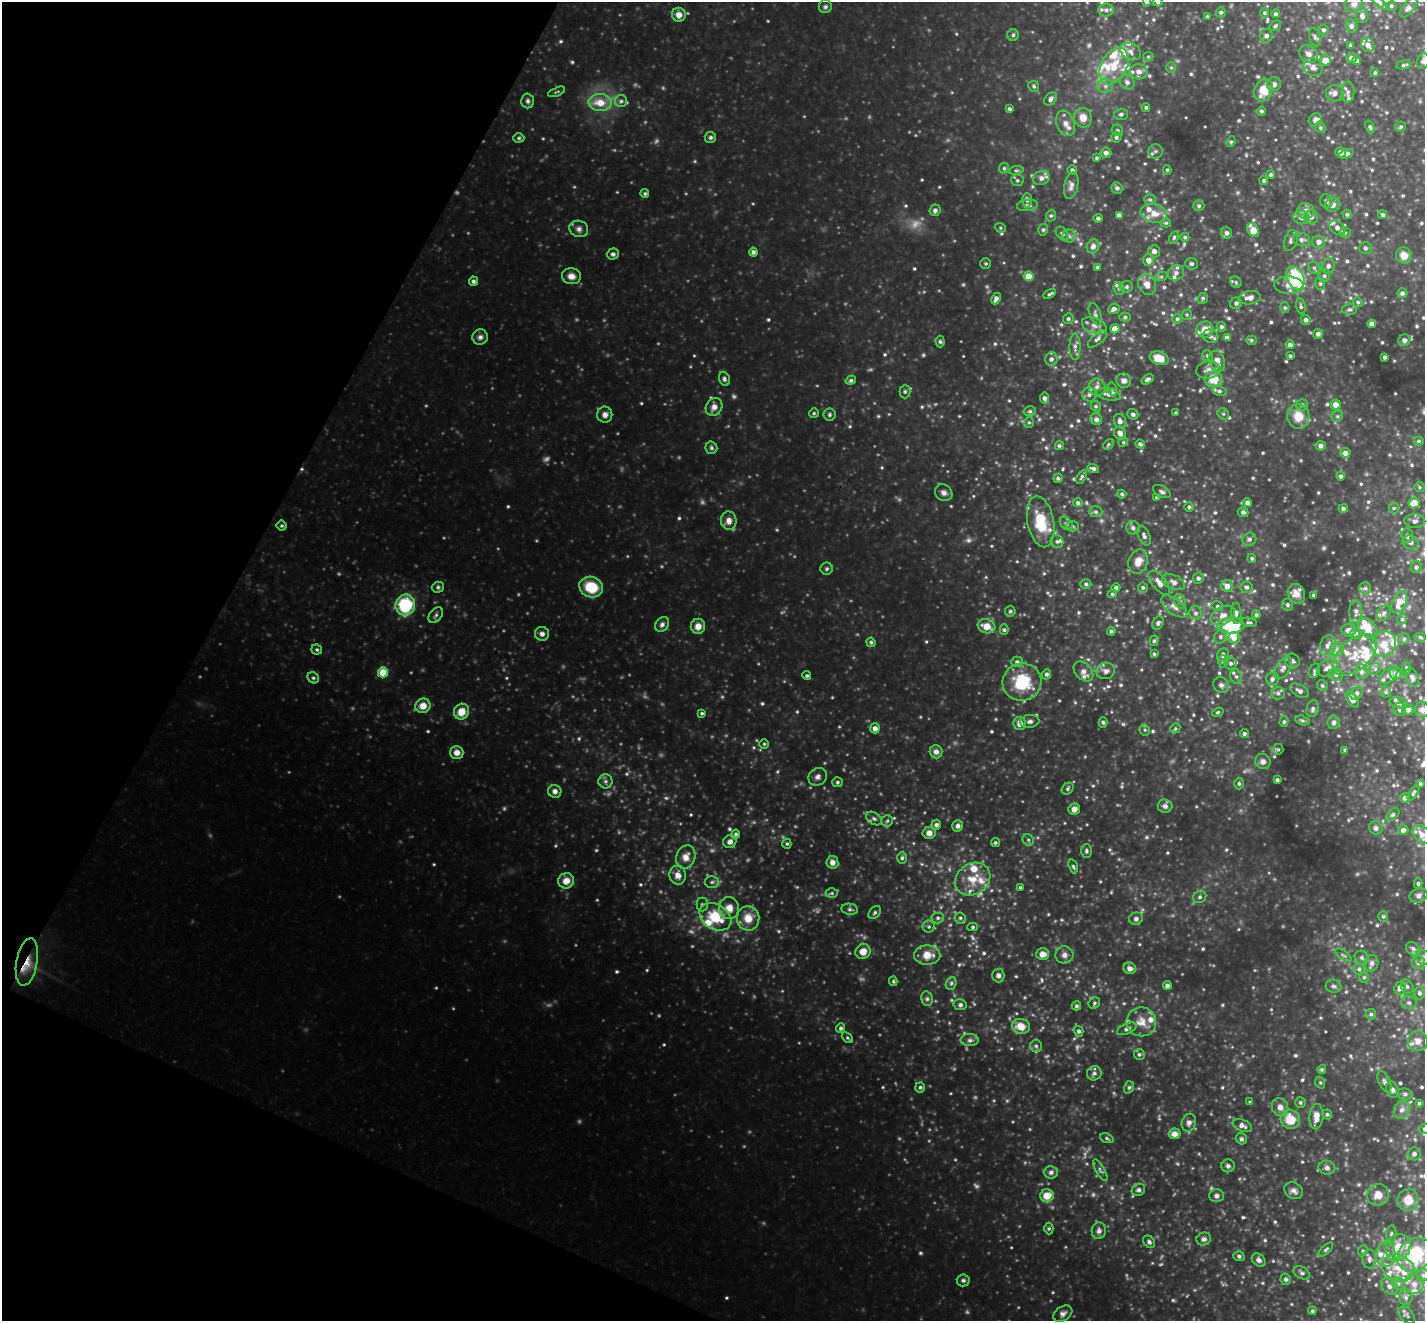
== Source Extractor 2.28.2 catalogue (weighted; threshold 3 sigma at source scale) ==
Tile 9 of 4 x 4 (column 1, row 3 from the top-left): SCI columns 2-1424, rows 1603-2921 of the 5694 x 5705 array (HDU 1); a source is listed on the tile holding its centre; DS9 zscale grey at full resolution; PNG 1427 x 1323 px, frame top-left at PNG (2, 2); each listed source drawn as its Kron ellipse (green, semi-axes under 4 px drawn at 4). Shown black and unused: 21% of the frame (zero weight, under 3 of 4 exposures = <1% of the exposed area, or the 3 px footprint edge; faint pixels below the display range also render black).
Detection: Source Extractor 2.28.2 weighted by HDU 2 'WHT'; one run over the whole footprint, this tile lists its part. Background 0.409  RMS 0.04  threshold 0.179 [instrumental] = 3 sigma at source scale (4.5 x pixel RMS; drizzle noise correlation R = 1.50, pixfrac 1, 0.05/0.05 arcsec/px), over >= 5 px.
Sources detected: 808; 30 too faint to see at this stretch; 1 inside a brighter object's white glare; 1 cosmic-ray / hot-pixel residue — neither listed nor drawn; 62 inside a brighter listed object's ellipse — not listed separately; of the other 714, all 500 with FLUX_AUTO >= 5.62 (the completeness limit of this list) listed and drawn (214 fainter detections not listed), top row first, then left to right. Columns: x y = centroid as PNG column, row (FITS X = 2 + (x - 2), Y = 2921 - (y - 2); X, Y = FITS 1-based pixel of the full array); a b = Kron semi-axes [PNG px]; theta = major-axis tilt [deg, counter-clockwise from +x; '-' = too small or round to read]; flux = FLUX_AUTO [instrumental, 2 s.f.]
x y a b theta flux
1147 2 4 3 - 6.7
1158 2 5 4 - 6.5
1379 2 10 4 -41 9.1
1354 4 9 8 - 16
1391 6 5 5 - 6.5
825 7 6 6 - 9.5
1409 7 12 6 51 13
1106 10 7 6 - 15
1221 12 5 5 - 7.8
1264 13 4 4 - 5.7
1275 14 4 4 - 8.2
679 15 7 7 - 28
1362 16 7 6 - 14
1207 17 3 3 - 9.1
1275 26 6 4 36 6.6
1352 26 7 6 - 13
1323 30 5 5 - 9.6
1013 35 6 6 - 7.5
1266 36 7 6 - 13
1315 37 9 5 -77 11
1368 45 7 6 - 22
1351 46 4 4 - 14
1131 52 11 8 -27 20
1309 54 10 8 -37 20
1148 57 5 4 - 6
1352 58 5 4 - 22
1325 60 5 5 - 46
1357 60 4 4 - 9.8
1423 61 8 6 78 12
1404 65 8 4 13 8.1
1114 66 20 13 63 110
1313 67 10 8 -38 22
1171 68 5 5 - 6
1139 72 9 7 -7 23
1375 73 4 4 - 6.8
1127 82 8 7 - 16
1274 84 7 7 - 15
1034 86 6 5 - 7.6
1105 86 8 6 0 16
1263 90 11 9 66 84
557 92 9 3 22 6
1348 92 10 6 89 16
1335 93 8 8 - 20
1050 99 7 5 44 13
528 101 7 6 - 11
621 101 6 6 - 11
600 103 11 8 -4 67
1146 107 4 4 - 6.7
1009 109 3 3 - 6.9
1261 111 5 4 - 7.8
1121 114 7 6 - 11
1083 118 10 9 - 38
1315 120 7 6 - 16
1066 123 13 8 -69 27
1370 127 7 4 -68 8.3
1401 127 5 5 - 7
1320 128 6 5 - 6.4
1117 130 6 5 - 8.5
710 137 5 5 - 8.5
1116 137 5 5 - 9
519 138 5 4 - 6.3
1231 142 5 4 - 5.8
1155 151 7 7 - 11
1106 153 5 5 - 16
1341 153 5 5 - 18
1346 154 7 4 22 11
1096 158 4 4 - 6
1004 168 5 5 - 5.8
1016 170 7 3 8 5.9
1072 170 5 5 - 7.3
1167 170 5 4 - 5.8
1271 175 4 4 - 7.4
1041 178 8 7 - 20
1017 180 6 6 - 7.7
1264 180 4 4 - 7.8
1071 186 13 7 78 18
1117 188 6 5 - 9.3
645 193 4 4 - 7.2
1027 200 7 5 -89 8.8
1150 200 6 5 - 6.8
1326 201 7 6 - 9.1
1027 205 10 5 7 14
1333 205 7 6 - 21
1199 206 5 5 - 7.2
935 210 6 5 - 14
1306 211 8 8 - 24
1154 213 13 9 -14 44
1347 214 5 4 - 7
1119 215 4 4 - 14
1382 215 5 4 - 9.3
1051 216 6 5 - 7
1311 217 7 7 - 16
1098 218 4 4 - 7.8
1301 218 8 6 -17 15
1166 223 5 4 - 5.8
1000 228 6 4 -22 5.8
1337 228 9 6 -40 21
579 229 9 8 - 17
1043 230 6 4 74 6.5
1253 230 7 5 -59 61
1226 233 6 5 - 11
1345 233 5 5 - 7.6
1062 234 8 5 -48 9.8
1069 236 6 6 - 9.6
1174 237 7 4 64 6.5
1185 237 4 4 - 5.8
1291 240 11 6 73 15
1302 240 9 6 -14 15
1319 242 6 6 - 23
1093 246 7 6 - 20
1365 248 6 6 - 7.8
1154 251 6 6 - 19
753 252 4 4 - 11
613 254 6 5 - 10
1404 255 8 7 - 35
1148 260 6 5 - 27
986 263 5 5 - 6.9
1192 264 6 6 - 9.4
1328 266 7 6 - 14
1097 267 4 3 - 6.6
1314 268 7 5 -44 9.6
1176 273 8 7 - 15
571 276 9 8 - 26
1029 276 5 5 - 77
1324 276 6 6 - 9.3
1161 277 6 4 18 6.7
1295 278 12 8 -62 330
473 281 4 4 - 10
1236 282 6 5 - 7.1
1147 284 11 8 -65 32
1320 284 6 5 - 6.6
1289 285 15 8 -4 35
1127 287 6 6 - 8.5
1119 288 6 5 - 7.7
1402 293 5 4 - 11
1050 294 7 3 33 7.7
996 298 6 4 65 16
1203 298 5 5 - 8
1250 298 11 6 8 28
1358 302 5 4 - 5.8
1236 303 6 5 - 10
1301 306 8 4 -79 8.6
1285 308 5 4 - 7.3
1114 309 6 5 - 16
1350 309 7 5 1 9.8
1095 314 12 5 -72 12
1187 315 5 4 - 5.6
1125 317 5 4 - 7.5
1068 319 5 5 - 7.3
1177 319 5 4 - 6.8
1306 320 5 5 - 14
1372 324 4 4 - 24
1094 326 13 7 -21 23
1221 327 5 4 - 9.6
1115 329 4 4 - 47
1205 330 8 8 - 45
1318 334 5 5 - 14
1211 336 8 6 -16 13
480 337 8 7 - 15
1227 338 4 4 - 25
1097 339 12 5 41 13
1251 340 5 4 - 7.2
1404 340 6 5 - 10
940 342 6 4 -87 6.8
1290 345 4 4 - 15
1075 347 13 5 -90 16
1208 356 5 5 - 7.5
1290 356 4 3 - 6.3
1385 357 4 3 - 9.7
1159 358 10 6 -19 68
1051 359 6 6 - 14
1217 361 10 7 -70 36
1208 370 12 8 9 25
724 379 7 5 -74 9.8
1148 379 7 4 33 12
1213 379 9 8 - 79
851 380 5 4 - 8.8
1124 381 7 7 - 20
1097 387 8 8 - 20
1112 389 6 5 - 7.1
1219 391 7 5 -13 11
905 392 7 5 89 7.9
1108 394 12 6 -12 19
1089 395 7 7 - 13
1044 398 5 4 - 12
1302 405 6 5 - 8.4
1336 405 5 5 - 34
1096 406 5 4 - 6.5
714 407 9 8 - 26
1030 411 6 5 - 6.7
814 413 5 5 - 5.8
1175 413 3 3 - 5.8
1133 414 6 5 - 12
1223 414 6 5 - 7.1
605 415 8 7 - 19
829 415 6 6 - 8
1298 416 12 11 - 69
1337 416 6 5 - 6.6
1096 419 6 5 - 17
1120 421 7 6 - 19
1029 422 5 4 - 6.5
1120 433 7 5 -58 18
1419 441 5 4 - 6.5
1123 442 5 4 - 5.7
1108 444 6 4 49 6.6
1140 444 5 4 - 9.9
1059 446 4 4 - 7.6
1321 446 5 5 - 17
711 448 6 6 - 8.3
1345 453 5 5 - 24
1093 468 6 4 -16 13
1341 476 4 4 - 10
1082 477 8 4 61 7.7
1058 478 5 4 - 8.2
1420 487 5 5 - 5.8
1162 492 9 5 -27 11
944 493 9 8 - 18
1122 494 4 4 - 6.9
1157 498 4 4 - 7.7
1078 503 4 4 - 10
1247 503 4 4 - 20
1414 503 6 5 - 63
1189 507 5 4 - 7.9
1343 508 4 4 - 11
1394 508 5 5 - 6.9
1096 512 7 5 1 9.7
1243 512 5 5 - 9.8
729 521 9 8 - 27
1415 521 10 7 -2 16
1041 522 26 13 -79 130
1066 524 7 5 -47 9.2
282 526 5 5 - 6.4
1072 526 6 5 - 6.8
1133 528 7 6 - 15
1144 536 10 5 -66 13
1407 536 7 5 -85 12
1249 539 7 6 - 12
1057 541 6 6 - 10
1410 542 8 7 - 15
1252 558 4 4 - 5.9
1138 562 12 9 73 47
1416 567 6 5 - 12
827 569 6 6 - 7.9
1198 578 5 5 - 11
1173 582 12 7 -25 20
1159 583 15 6 -51 30
1086 584 5 5 - 9
1227 586 6 6 - 28
438 587 6 5 - 7.8
591 587 12 10 -20 130
1116 587 4 4 - 11
1247 587 6 6 - 10
1143 588 5 5 - 8.2
1365 588 6 6 - 9.4
1112 594 5 4 - 6.6
1296 594 10 8 -65 39
1314 595 3 3 - 5.9
1180 602 8 5 -62 12
1399 602 11 7 65 55
405 605 10 9 - 280
1287 605 6 5 - 8.5
1174 606 15 7 -37 29
1217 606 6 4 -13 7
1010 611 5 5 - 6.9
1356 611 11 6 89 16
1196 613 6 6 - 13
1236 613 10 5 -87 13
1383 613 8 6 53 11
436 615 9 6 50 10
1256 615 4 4 - 7.2
1223 616 13 8 29 32
1402 619 5 4 - 6.3
1249 622 8 4 -9 7.6
1158 623 7 5 63 8.8
662 624 8 6 50 13
698 626 7 7 - 32
987 626 9 7 -17 49
1231 626 13 8 3 140
1368 628 12 8 -50 67
1004 630 5 4 - 7.2
1349 630 7 6 - 18
1111 631 4 4 - 8.5
1356 633 6 5 - 13
542 634 7 7 - 15
1220 637 7 6 - 11
1420 637 6 4 -15 6.7
1234 638 6 5 - 20
1404 639 6 5 - 6.4
1154 641 5 4 - 7.3
871 642 4 4 - 7.3
1384 644 13 12 - 51
1328 646 10 8 71 24
1337 649 7 7 - 16
317 650 5 5 - 6.8
1154 654 4 3 - 5.8
1223 655 7 5 61 15
1355 655 26 15 42 96
1223 661 6 5 - 7.8
1292 661 7 7 - 14
1017 662 6 5 - 8.2
1231 663 6 6 - 11
1283 668 12 7 58 22
1328 668 11 8 24 28
1406 668 6 3 -86 5.8
1375 669 6 5 - 8.4
1083 671 11 8 -46 24
1106 671 9 8 - 19
1314 671 7 5 66 9.6
383 672 5 5 - 95
1361 672 7 6 - 18
1046 674 5 4 - 10
1396 674 6 6 - 23
1336 675 7 6 - 11
1388 675 10 6 40 17
807 676 4 4 - 6.9
1236 676 7 5 -72 10
313 678 6 5 - 7.3
1412 678 9 6 -67 16
1272 679 7 6 - 14
1022 682 19 18 - 190
1221 685 8 7 - 14
1322 685 5 5 - 7.3
1300 691 10 6 -31 18
1386 692 5 5 - 6.8
1278 693 7 6 - 13
1357 693 7 5 56 11
1352 699 9 5 -56 29
1399 703 9 5 -19 11
423 706 7 7 - 44
1313 709 8 6 72 11
1400 709 6 6 - 8.9
1408 710 6 5 - 14
1422 710 8 7 - 19
461 712 8 7 - 56
1218 712 6 4 19 6.3
702 713 4 4 - 6
1302 720 7 4 -14 7.8
1030 721 9 6 9 13
1284 721 5 4 - 6.7
1103 722 5 4 - 6.8
1334 722 7 6 - 13
1020 723 7 6 - 27
875 728 5 5 - 23
1175 728 5 4 - 5.8
1145 730 5 5 - 6
1244 734 4 4 - 9.5
764 744 5 5 - 5.8
1278 749 5 5 - 6.5
1345 750 3 3 - 6.6
457 752 7 6 - 27
936 752 7 6 - 17
1263 761 8 7 - 17
818 777 9 8 - 18
1277 780 3 3 - 9.6
605 781 7 7 - 13
837 782 5 5 - 7.5
1239 783 6 4 -88 7.1
1420 783 3 3 - 7.3
1068 789 6 5 - 7.2
555 791 6 6 - 19
1413 793 8 4 56 6.7
1405 798 5 5 - 13
1165 806 7 6 - 16
1074 809 6 5 - 26
1393 815 8 5 44 7.2
874 819 8 5 -36 12
887 821 6 5 - 7
936 825 5 5 - 9.6
958 826 6 5 - 13
1376 828 7 6 - 14
1403 830 5 5 - 13
929 833 6 6 - 25
736 834 4 4 - 8.4
1422 834 10 7 -50 31
1028 840 6 5 - 7.3
730 842 7 6 - 18
995 843 5 4 - 7.1
787 844 5 4 - 6.4
1086 851 7 5 90 8.3
686 857 12 9 70 34
902 858 6 5 - 7.2
832 862 6 6 - 22
1073 866 7 4 -72 7.1
678 875 9 8 - 30
973 879 19 15 34 85
566 881 8 7 - 42
712 882 7 6 - 9.9
1418 884 5 4 - 6.5
1020 888 4 4 - 7
832 893 6 5 - 6.8
1418 895 9 7 14 14
1200 897 7 6 - 9
702 904 7 5 90 9
729 908 11 10 - 42
850 909 8 5 -10 9.6
875 913 7 5 51 7.5
1383 916 5 5 - 6.4
715 917 17 12 -31 140
748 918 12 11 - 58
938 918 6 5 - 8.8
960 918 5 5 - 7
1136 919 7 6 - 10
929 927 6 6 - 8.2
973 927 5 4 - 6.5
1413 949 8 6 -38 12
863 951 8 7 - 41
1043 954 6 6 - 29
927 955 13 9 2 54
1064 955 9 8 - 18
1343 955 9 3 -33 7.6
1362 958 7 6 - 11
1424 958 8 7 - 12
27 962 24 10 79 76
1371 963 8 7 - 14
1418 963 6 6 - 13
1130 968 6 5 - 20
1359 969 5 5 - 8.1
998 975 7 6 - 13
1364 977 5 5 - 7
893 981 5 4 - 5.7
951 983 6 5 - 7.6
1167 985 4 4 - 13
1334 986 8 6 -15 12
1407 987 7 6 - 9.8
1400 988 6 6 - 24
1419 993 6 5 - 9.4
927 999 7 5 -77 9.8
1094 1003 6 5 - 7.3
1409 1003 8 6 -3 12
960 1005 6 5 - 10
1076 1006 5 4 - 8.2
1371 1014 5 5 - 8.1
1141 1022 15 14 - 51
1021 1026 9 7 -12 55
841 1028 5 4 - 9.7
1127 1029 10 5 24 12
1079 1031 5 5 - 10
847 1038 6 4 -41 6
970 1040 9 6 0 14
1418 1041 10 10 - 30
1036 1046 6 6 - 8.7
1139 1054 5 5 - 8.8
1322 1069 4 4 - 7.1
1094 1073 7 7 - 12
1384 1082 11 5 -67 12
1320 1083 6 4 -68 6
920 1087 5 5 - 8.4
1129 1087 6 4 72 7.2
1392 1090 9 6 -70 12
1405 1094 8 5 -10 11
1250 1102 4 3 - 6
1300 1102 5 5 - 6.8
1419 1103 3 3 - 6.2
1280 1107 9 8 - 24
1402 1110 9 7 68 19
1327 1114 5 4 - 7.2
1316 1117 13 7 86 40
1290 1119 10 9 - 83
1189 1123 9 7 75 16
1242 1126 10 5 -23 17
1424 1129 5 5 - 8.1
1174 1134 6 5 - 24
1107 1138 7 4 -22 6.9
1241 1139 6 5 - 8.3
1414 1154 6 6 - 14
1228 1166 6 6 - 11
1327 1168 8 7 - 14
1100 1170 12 4 -60 9.9
1051 1172 7 6 - 12
1138 1190 7 6 - 11
1294 1191 10 8 -32 17
1378 1195 11 10 - 46
1047 1196 7 6 - 57
1217 1196 7 6 - 12
1408 1200 11 10 - 58
1049 1228 6 4 89 6.1
1099 1231 8 7 - 16
1391 1234 9 5 85 9.9
1204 1239 7 6 - 11
1149 1242 7 5 -47 9.1
1398 1247 14 12 61 78
1326 1249 9 4 43 7.9
1363 1251 6 4 67 6.1
1386 1255 12 9 86 34
1415 1255 19 15 44 250
1239 1256 5 5 - 9.1
1369 1259 9 7 90 17
1259 1260 8 6 -41 16
1398 1268 17 12 -21 74
1302 1273 9 6 -28 10
1423 1275 6 6 - 10
1286 1279 5 5 - 8.1
963 1280 6 6 - 9.5
1398 1284 7 5 -46 12
1414 1284 9 9 - 29
1389 1286 9 7 -43 18
1406 1297 7 6 - 12
1312 1311 4 4 - 5.9
1063 1314 10 7 33 17
1407 1315 10 6 -45 10
Overlapping masked pixels (flux is a lower limit): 1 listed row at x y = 27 962
Isophote crosses this tile's border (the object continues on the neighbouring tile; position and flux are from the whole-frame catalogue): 7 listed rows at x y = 1147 2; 1158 2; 1379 2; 1423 61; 1422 710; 1424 958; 1424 1129